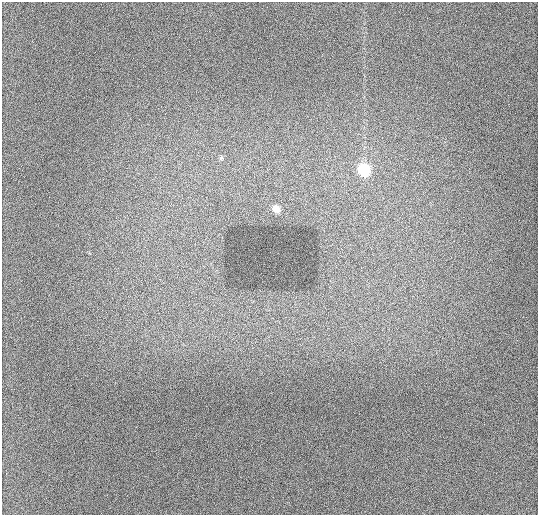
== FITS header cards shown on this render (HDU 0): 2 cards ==
NAXIS1  =                  536 / length of data axis 1
NAXIS2  =                  513 / length of data axis 2

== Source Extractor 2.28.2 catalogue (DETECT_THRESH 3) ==
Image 536 x 513 px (HDU 0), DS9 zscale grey, 1 PNG px = 1 image px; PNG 540 x 517 px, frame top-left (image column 1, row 513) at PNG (2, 2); no overlay
Background 934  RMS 12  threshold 34.8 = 3 sigma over >= 5 px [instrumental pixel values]
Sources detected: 3; all 3 listed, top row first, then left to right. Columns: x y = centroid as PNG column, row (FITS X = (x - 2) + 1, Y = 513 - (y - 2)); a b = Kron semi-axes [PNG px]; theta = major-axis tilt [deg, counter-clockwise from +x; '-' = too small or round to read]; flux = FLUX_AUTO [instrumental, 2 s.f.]
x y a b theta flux
221 158 7 5 -89 1600
364 170 9 8 - 44000
276 209 8 7 - 6800